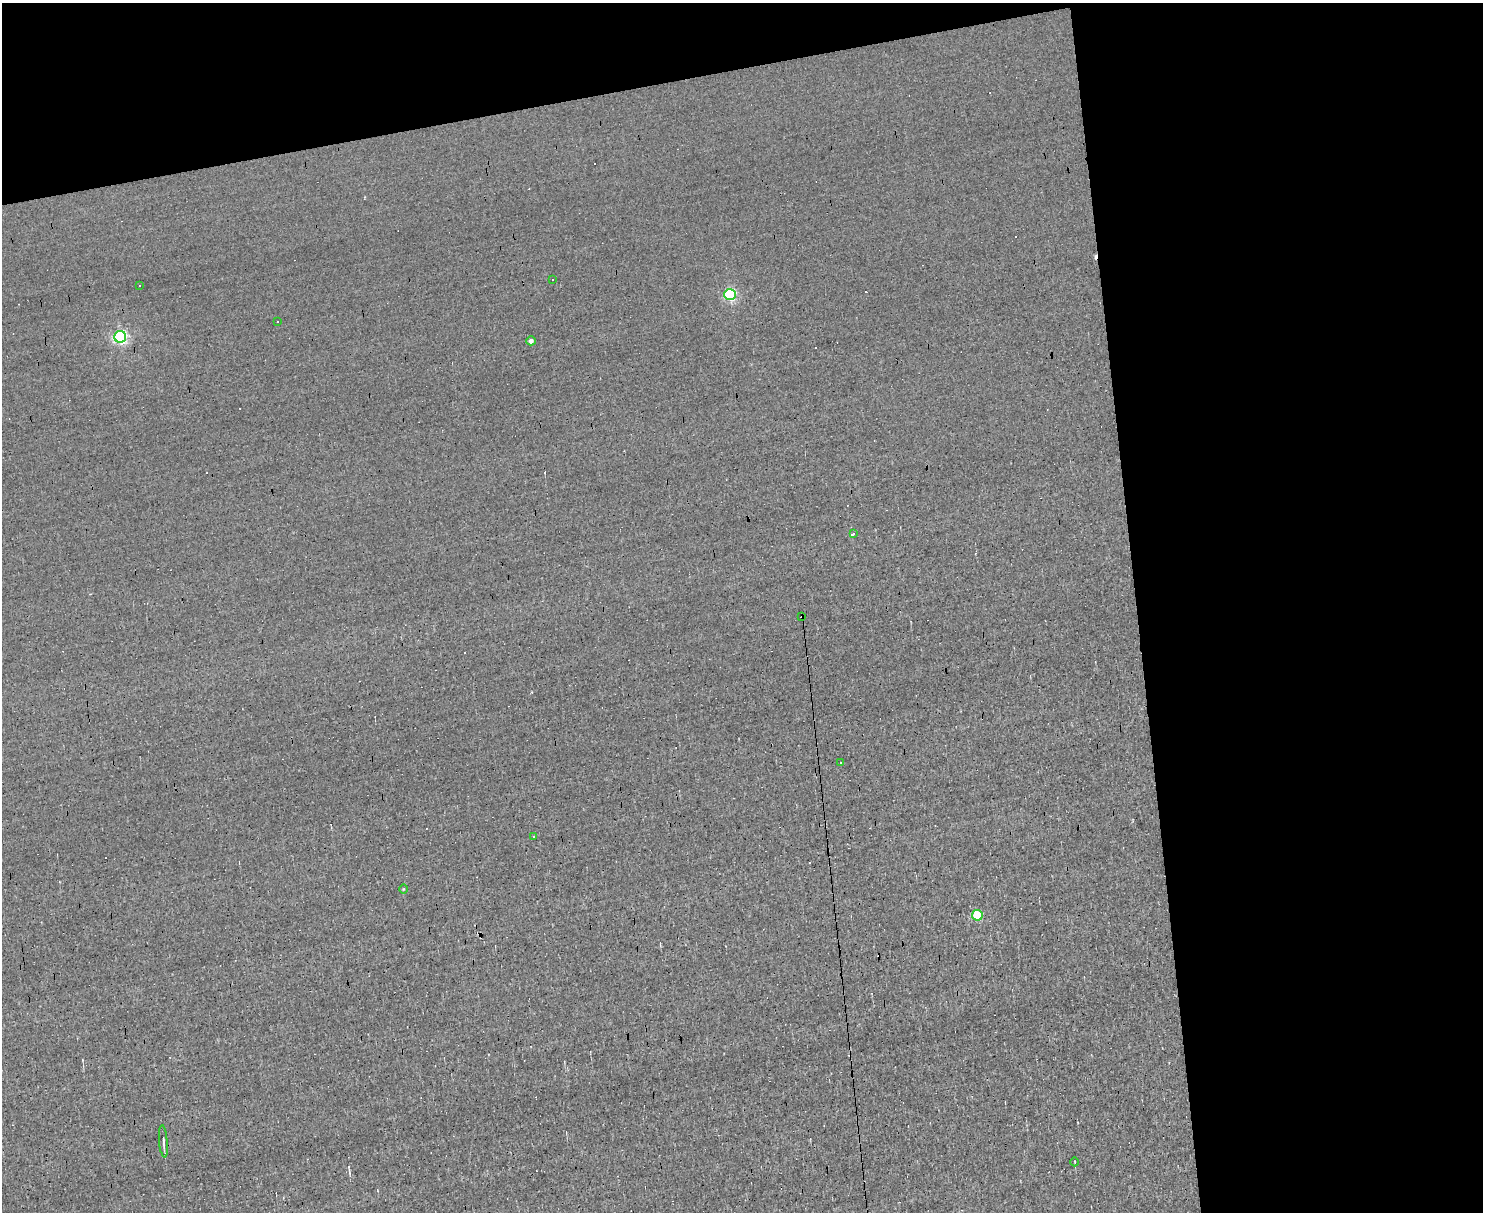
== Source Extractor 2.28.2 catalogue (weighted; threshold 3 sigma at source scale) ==
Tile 3 of 3 x 4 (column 3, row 1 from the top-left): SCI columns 3094-4574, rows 3630-4839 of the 4820 x 4839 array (HDU 1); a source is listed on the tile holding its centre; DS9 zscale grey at full resolution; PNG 1485 x 1214 px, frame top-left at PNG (2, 3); each listed source drawn as its Kron ellipse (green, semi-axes under 4 px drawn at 4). Shown black and unused: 30% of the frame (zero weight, under 3 of 4 exposures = <1% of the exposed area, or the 3 px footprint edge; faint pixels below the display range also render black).
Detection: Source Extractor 2.28.2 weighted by HDU 2 'WHT'; one run over the whole footprint, this tile lists its part. Background 0.00107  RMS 0.037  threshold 0.167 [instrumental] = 3 sigma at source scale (4.5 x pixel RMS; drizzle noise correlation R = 1.50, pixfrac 1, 0.05/0.05 arcsec/px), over >= 5 px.
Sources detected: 27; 13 cosmic-ray / hot-pixel residue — neither listed nor drawn; the other 14 listed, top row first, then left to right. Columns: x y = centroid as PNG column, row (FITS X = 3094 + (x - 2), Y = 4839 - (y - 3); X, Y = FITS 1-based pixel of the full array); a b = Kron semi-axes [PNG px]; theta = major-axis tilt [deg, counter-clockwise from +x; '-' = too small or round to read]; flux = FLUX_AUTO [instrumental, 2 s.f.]
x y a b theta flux
553 279 3 3 - 12
139 286 2 2 - 4
730 294 5 5 - 460
278 321 3 3 - 9.7
120 337 6 6 - 750
531 341 5 4 - 14
853 534 3 2 - 11
802 617 3 2 - 5.1
841 763 3 3 - 12
533 837 3 2 - 4.1
403 889 5 3 - 3.2
977 915 5 5 - 200
163 1141 16 4 -85 13
1075 1162 4 3 - 2.5
Overlapping masked pixels (flux is a lower limit): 1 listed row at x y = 802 617